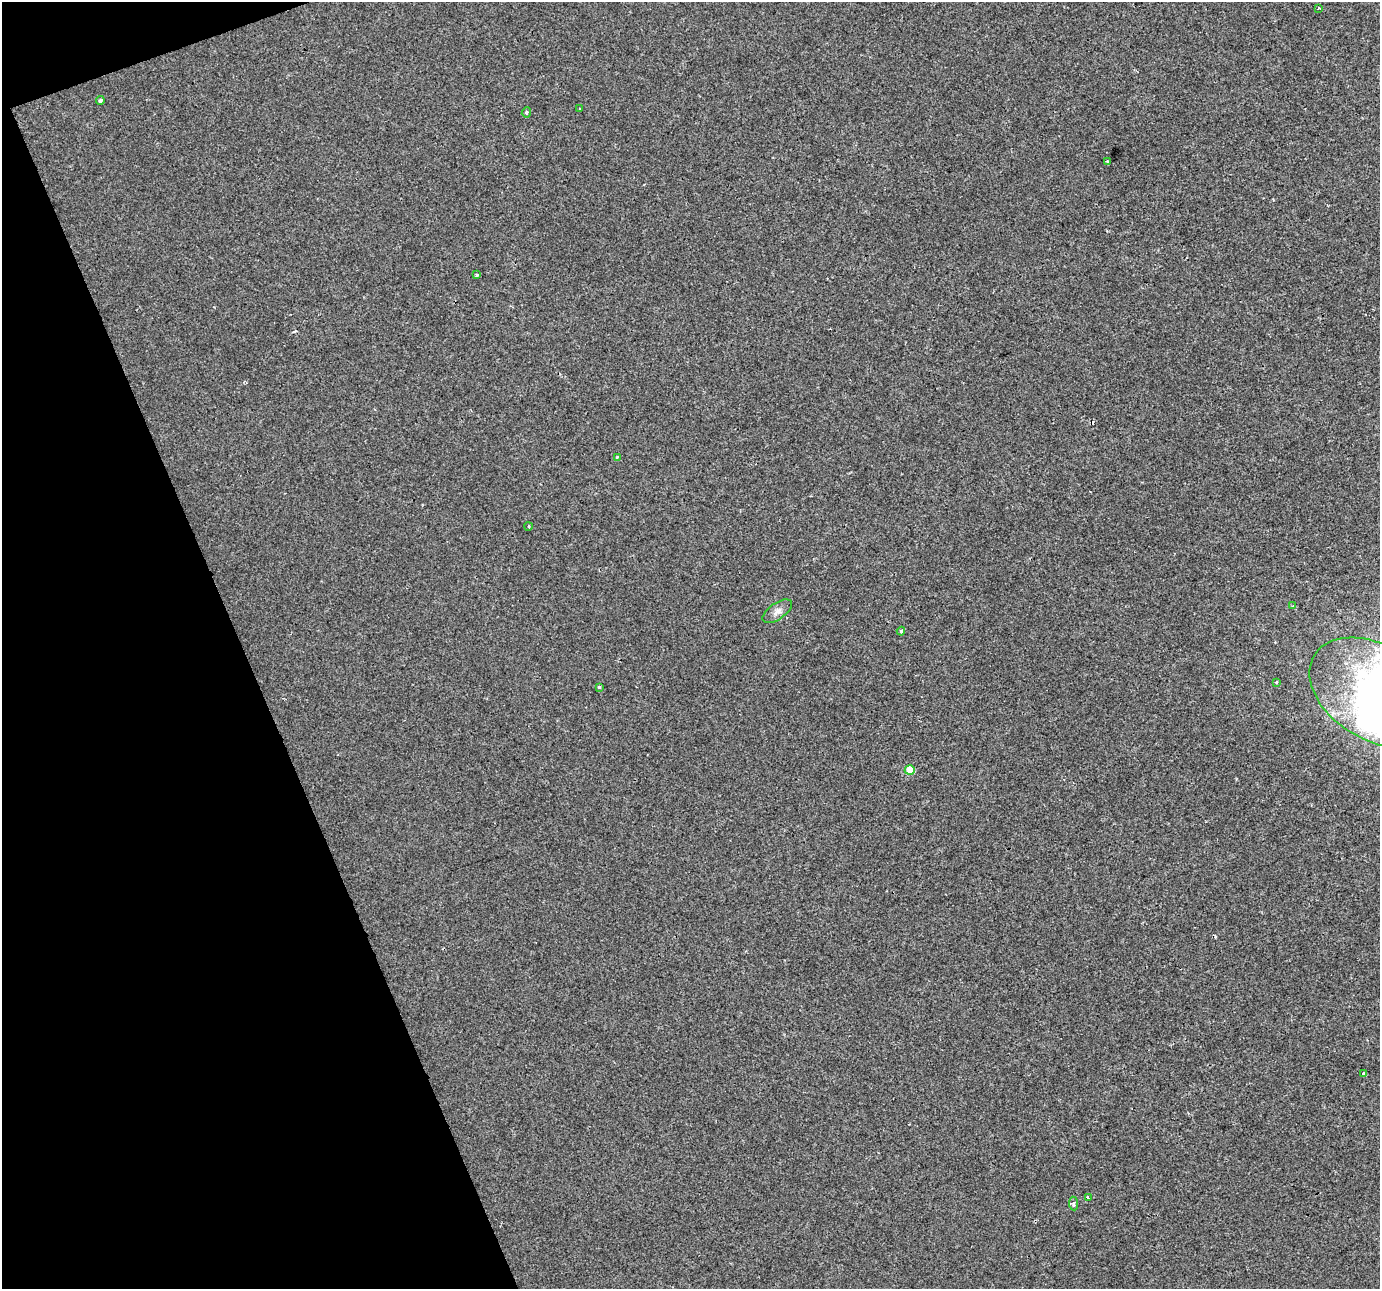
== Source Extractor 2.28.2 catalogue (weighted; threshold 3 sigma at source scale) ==
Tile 5 of 4 x 4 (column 1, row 2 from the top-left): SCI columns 1-1378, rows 2705-3991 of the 5513 x 5354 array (HDU 1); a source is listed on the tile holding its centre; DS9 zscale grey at full resolution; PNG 1382 x 1291 px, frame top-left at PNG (2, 2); each listed source drawn as its Kron ellipse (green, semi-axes under 4 px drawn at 4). Shown black and unused: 18% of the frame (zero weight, under 2 of 3 exposures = <1% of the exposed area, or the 3 px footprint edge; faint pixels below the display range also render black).
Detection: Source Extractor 2.28.2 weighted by HDU 2 'WHT'; one run over the whole footprint, this tile lists its part. Background 2.73e-04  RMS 0.0029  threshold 0.0131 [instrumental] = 3 sigma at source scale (4.5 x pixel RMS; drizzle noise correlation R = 1.50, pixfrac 1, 0.0396/0.0396 arcsec/px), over >= 5 px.
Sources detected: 23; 2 inside a brighter object's white glare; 2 cosmic-ray / hot-pixel residue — neither listed nor drawn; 1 inside a brighter listed object's ellipse — not listed separately; the other 18 listed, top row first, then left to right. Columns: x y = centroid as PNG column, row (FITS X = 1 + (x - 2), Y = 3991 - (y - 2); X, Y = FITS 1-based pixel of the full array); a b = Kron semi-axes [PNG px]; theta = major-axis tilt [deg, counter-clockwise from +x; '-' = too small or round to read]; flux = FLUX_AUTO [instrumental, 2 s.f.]
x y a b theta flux
1319 8 4 3 - 0.33
100 101 4 3 - 2.3
580 109 3 2 - 0.3
526 112 5 4 - 0.49
1107 162 4 3 - 0.42
477 275 4 3 - 0.39
617 457 4 3 - 0.79
528 526 4 3 - 0.35
1293 606 4 3 - 0.38
777 611 17 8 35 1.8
901 631 4 4 - 0.4
1276 682 3 2 - 0.44
599 687 3 3 - 0.42
1376 693 73 47 -31 140
910 770 5 5 - 8.8
1364 1073 4 3 - 0.43
1088 1198 3 3 - 0.56
1073 1204 7 4 -82 0.55
Isophote crosses this tile's border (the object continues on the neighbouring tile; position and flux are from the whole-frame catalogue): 1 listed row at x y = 1376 693